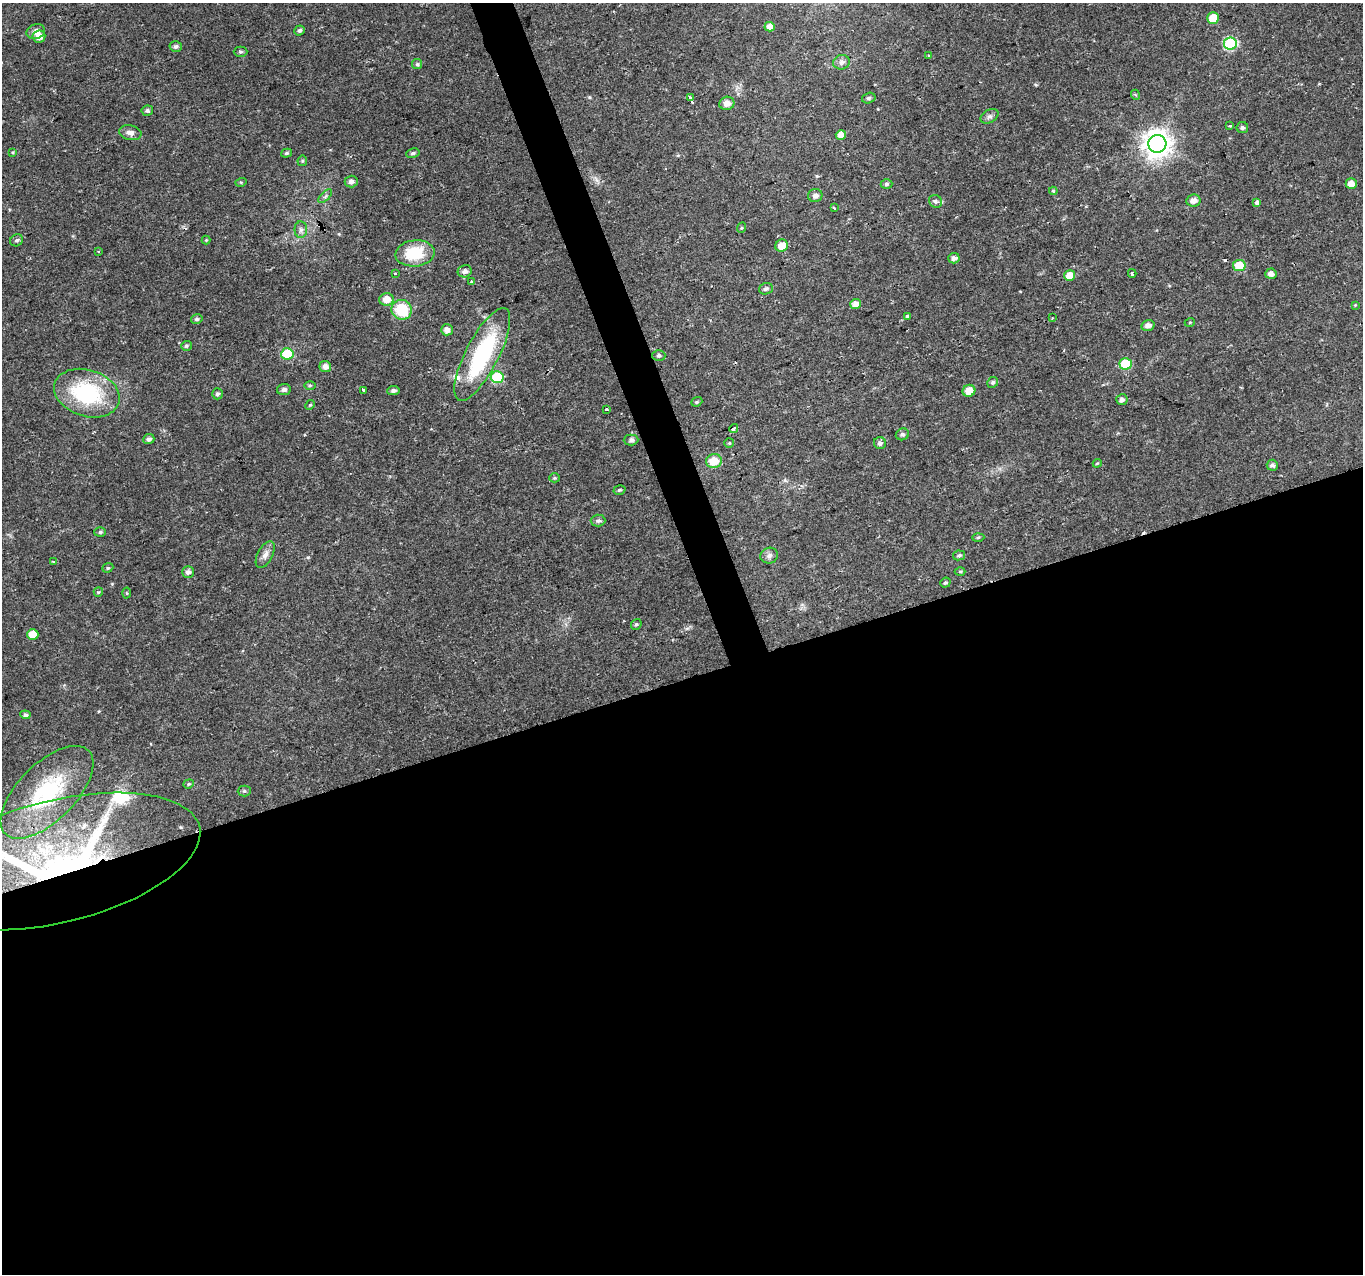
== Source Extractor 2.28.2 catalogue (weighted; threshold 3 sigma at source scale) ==
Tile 15 of 4 x 4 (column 3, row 4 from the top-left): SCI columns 2727-4087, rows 128-1399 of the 5449 x 5285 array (HDU 1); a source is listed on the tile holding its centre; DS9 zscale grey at full resolution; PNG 1365 x 1276 px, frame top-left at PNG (2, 3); each listed source drawn as its Kron ellipse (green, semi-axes under 4 px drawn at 4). Shown black and unused: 48% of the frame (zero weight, under 2 of 3 exposures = <1% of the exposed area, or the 3 px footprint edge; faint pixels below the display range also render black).
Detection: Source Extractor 2.28.2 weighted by HDU 2 'WHT'; one run over the whole footprint, this tile lists its part. Background 0.0288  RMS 0.0031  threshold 0.0141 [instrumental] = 3 sigma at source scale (4.5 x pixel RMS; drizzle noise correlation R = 1.50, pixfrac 1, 0.0396/0.0396 arcsec/px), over >= 5 px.
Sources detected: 118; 3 cosmic-ray / hot-pixel residue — neither listed nor drawn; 2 inside a brighter listed object's ellipse — not listed separately; the other 113 listed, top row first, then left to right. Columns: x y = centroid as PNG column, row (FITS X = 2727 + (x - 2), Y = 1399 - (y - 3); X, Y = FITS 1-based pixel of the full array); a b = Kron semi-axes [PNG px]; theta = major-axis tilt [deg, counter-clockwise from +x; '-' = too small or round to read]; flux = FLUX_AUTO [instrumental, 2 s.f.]
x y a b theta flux
1213 18 6 5 - 6.6
770 27 5 4 - 2.6
299 30 5 4 - 0.68
36 32 9 7 20 2.1
39 36 6 6 - 2.4
1230 44 6 6 - 34
176 46 6 5 - 0.81
240 52 7 5 -1 0.58
929 55 3 3 - 0.54
841 62 8 7 - 1.2
417 64 5 5 - 0.45
1136 95 5 3 - 0.34
690 98 3 3 - 2.5
869 98 7 5 16 0.57
727 103 7 6 - 1.9
147 111 6 5 - 0.68
990 116 9 6 30 1.1
1230 126 4 3 - 0.44
1242 128 5 5 - 0.69
130 133 11 7 -11 1.6
841 135 5 5 - 2.4
1157 144 9 9 - 370
13 152 4 3 - 0.28
287 153 5 4 - 0.49
413 153 7 4 10 0.6
302 161 5 4 - 0.44
241 182 6 3 17 0.32
351 182 6 6 - 1.1
886 184 6 4 1 0.63
1351 184 5 5 - 2.5
1053 191 4 3 - 0.48
325 196 9 3 45 0.57
815 196 7 6 - 1.4
1193 200 7 6 - 2
935 201 7 6 - 0.8
1257 202 4 4 - 1.2
834 208 3 2 - 0.44
741 228 5 3 - 0.29
301 230 8 6 89 1.1
17 240 6 5 - 0.71
206 240 4 4 - 0.29
782 246 6 6 - 3.5
98 252 3 3 - 0.3
415 253 19 13 5 13
954 258 6 5 - 1.3
1239 265 6 5 - 7.7
465 271 7 6 - 1.2
395 273 3 3 - 0.87
1132 273 4 3 - 0.74
1271 274 5 5 - 1.7
1070 276 5 5 - 4.1
471 282 4 3 - 1.2
766 289 7 5 20 0.82
386 299 7 6 - 3
856 304 5 5 - 2.5
1355 305 4 4 - 0.26
402 310 10 10 - 11
907 317 4 3 - 7.6
1052 318 4 2 - 0.24
197 319 6 4 14 0.62
1190 322 5 3 - 0.26
1148 325 7 5 15 1.6
447 330 6 5 - 1.8
186 346 5 5 - 0.52
287 354 6 5 - 17
482 354 51 16 63 33
659 355 6 5 - 0.76
1126 364 6 5 - 13
325 367 6 5 - 1.9
497 377 6 6 - 17
993 382 5 5 - 0.68
310 385 6 4 1 0.43
284 390 7 5 8 1.2
363 390 3 3 - 1.5
393 391 6 4 7 0.92
969 391 6 6 - 3.7
87 393 34 23 -17 29
217 394 5 5 - 0.76
1122 400 6 5 - 1.1
697 402 6 4 20 0.47
310 405 5 4 - 0.4
606 410 3 3 - 2.2
734 429 5 3 - 1.1
902 434 7 5 23 0.83
149 439 6 5 - 0.94
631 440 7 5 1 0.91
729 443 5 5 - 0.36
880 443 6 6 - 0.95
714 461 8 7 - 5.7
1097 463 4 4 - 0.32
1272 465 6 5 - 0.82
554 478 5 4 - 0.42
619 490 6 4 17 0.52
598 521 7 6 - 0.78
100 532 6 5 - 0.55
978 537 6 4 2 0.42
265 555 15 7 63 1.9
959 555 6 5 - 0.66
769 556 9 7 19 1.3
53 561 4 2 - 0.25
108 568 5 4 - 0.45
960 571 5 3 - 0.39
188 572 6 5 - 1.1
945 583 5 4 - 0.53
98 592 5 4 - 0.34
127 593 5 3 - 0.31
636 624 6 5 - 0.57
33 634 6 5 - 6.2
25 715 5 4 - 0.81
189 784 5 4 - 0.41
244 791 6 5 - 0.6
47 792 59 28 45 30
57 862 146 61 14 130
Overlapping masked pixels (flux is a lower limit): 1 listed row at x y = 57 862
Isophote crosses this tile's border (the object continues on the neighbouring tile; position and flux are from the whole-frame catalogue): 1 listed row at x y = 57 862